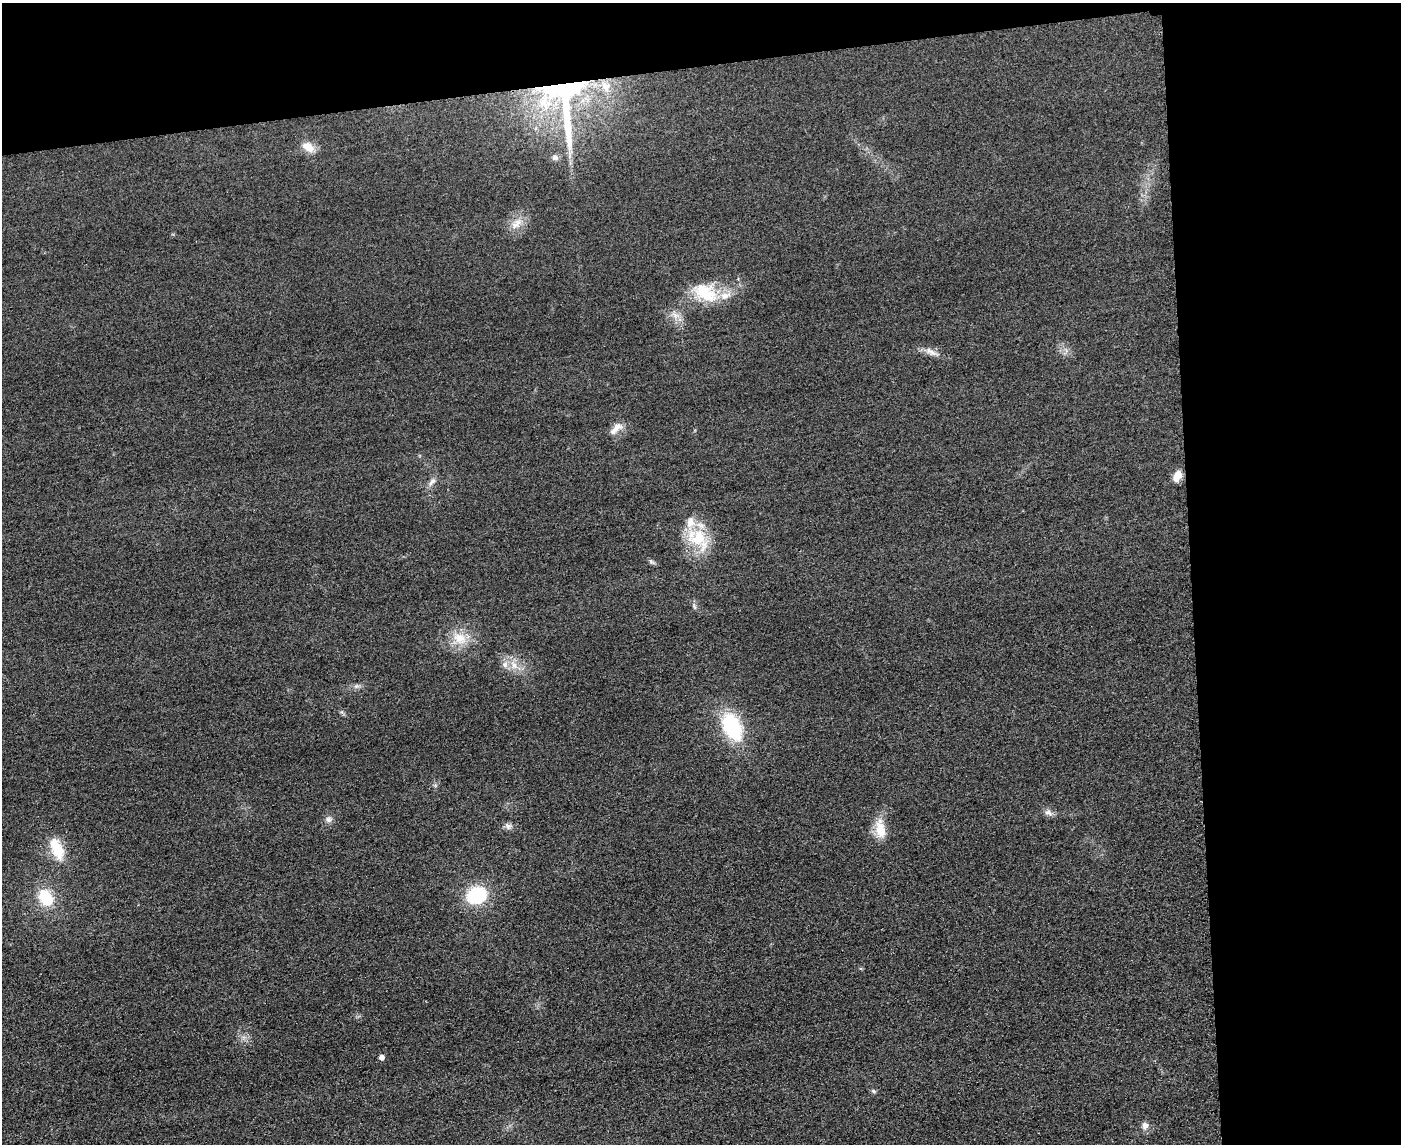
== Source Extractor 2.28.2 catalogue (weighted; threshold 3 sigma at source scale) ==
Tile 3 of 3 x 4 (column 3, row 1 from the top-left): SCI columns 3051-4449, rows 3451-4592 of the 4592 x 4615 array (HDU 1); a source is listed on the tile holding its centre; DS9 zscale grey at full resolution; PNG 1403 x 1146 px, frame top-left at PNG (2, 3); no overlay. Shown black and unused: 21% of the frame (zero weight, under 3 of 4 exposures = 3% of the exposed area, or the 3 px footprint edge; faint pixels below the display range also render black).
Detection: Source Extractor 2.28.2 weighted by HDU 2 'WHT'; one run over the whole footprint, this tile lists its part. Background 0.0674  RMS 0.017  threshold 0.0782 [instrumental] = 3 sigma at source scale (4.5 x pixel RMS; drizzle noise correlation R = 1.50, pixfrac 1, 0.05/0.05 arcsec/px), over >= 5 px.
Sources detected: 29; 5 inside a brighter listed object's ellipse — not listed separately; the other 24 listed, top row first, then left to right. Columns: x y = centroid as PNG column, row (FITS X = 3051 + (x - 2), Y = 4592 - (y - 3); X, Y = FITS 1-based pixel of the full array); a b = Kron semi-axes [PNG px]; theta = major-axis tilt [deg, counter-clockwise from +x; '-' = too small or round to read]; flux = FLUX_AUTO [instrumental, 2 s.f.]
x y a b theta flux
564 98 87 46 -86 490
308 147 15 10 -29 20
516 224 18 9 48 18
705 293 32 20 -31 66
931 352 17 6 -30 11
617 427 15 10 35 15
1177 476 13 8 66 17
432 482 15 6 52 7.7
698 538 28 23 27 69
651 561 8 5 -45 3.4
694 607 9 3 -69 2.9
459 638 19 14 -35 34
514 665 13 8 -53 17
732 727 28 17 -65 120
1048 813 12 7 -19 7.8
329 819 9 8 - 6.4
508 826 10 7 -20 6.6
880 829 26 13 -82 31
57 848 32 14 -65 46
476 895 19 15 18 100
45 897 14 10 -60 72
381 1057 5 5 - 8.1
874 1091 6 5 - 2.9
1145 1126 9 8 - 8.5
Overlapping masked pixels (flux is a lower limit): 1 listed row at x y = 564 98